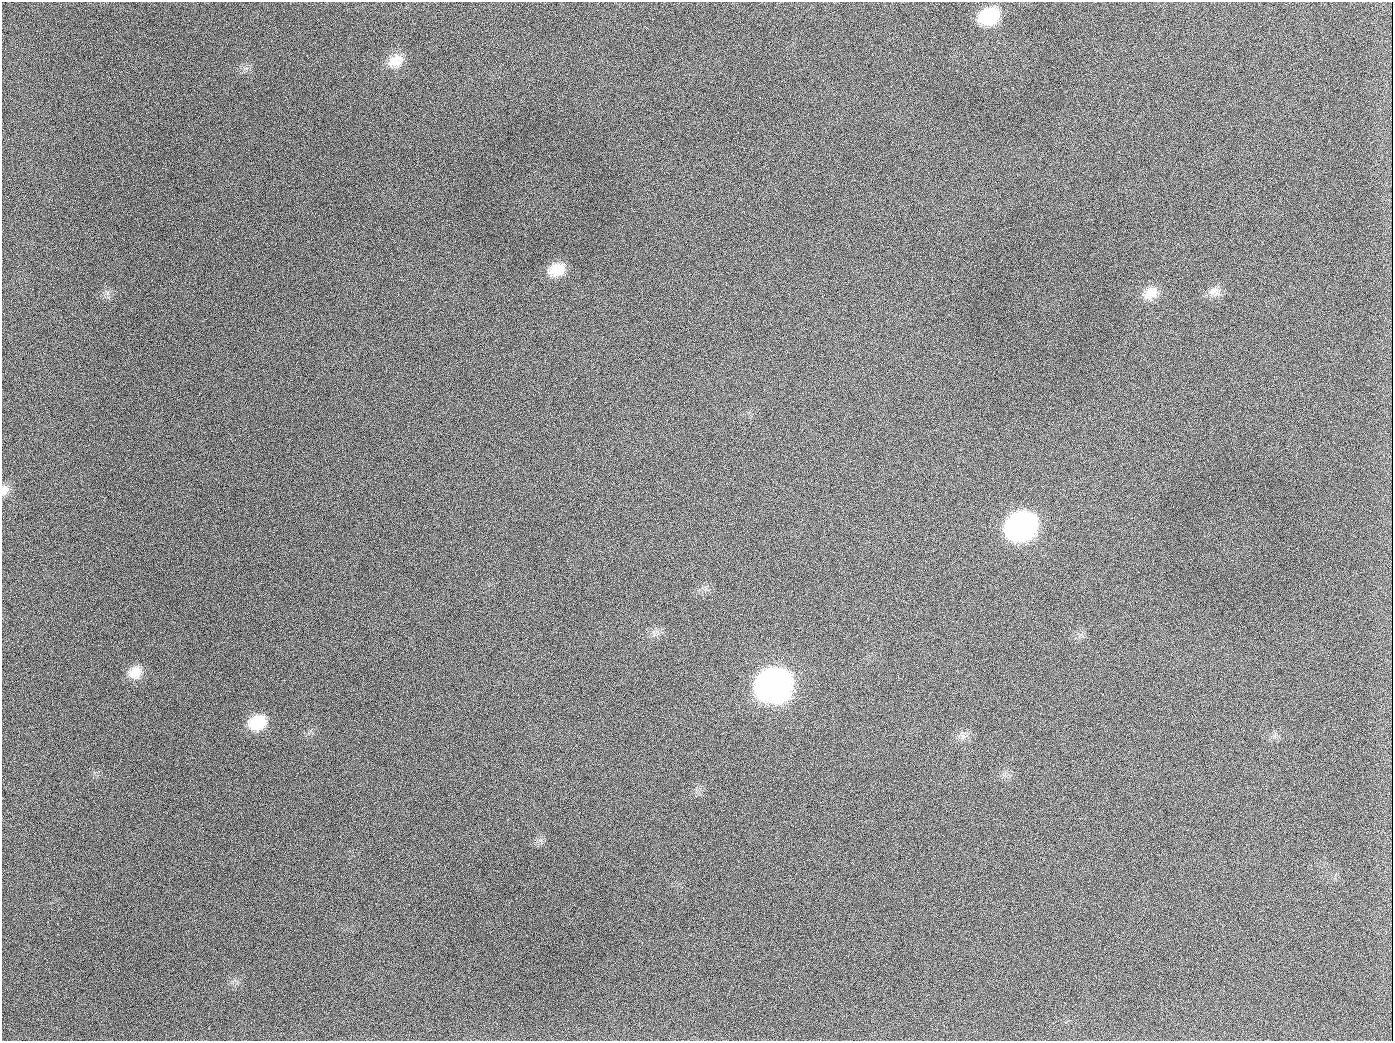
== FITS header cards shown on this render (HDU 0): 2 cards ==
NAXIS1  =                 1391
NAXIS2  =                 1039

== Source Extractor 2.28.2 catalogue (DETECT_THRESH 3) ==
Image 1391 x 1039 px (HDU 0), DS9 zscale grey, 1 PNG px = 1 image px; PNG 1395 x 1043 px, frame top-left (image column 1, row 1039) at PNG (2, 2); no overlay
Background 1760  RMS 76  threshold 228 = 3 sigma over >= 5 px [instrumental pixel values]
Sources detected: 14; all 14 listed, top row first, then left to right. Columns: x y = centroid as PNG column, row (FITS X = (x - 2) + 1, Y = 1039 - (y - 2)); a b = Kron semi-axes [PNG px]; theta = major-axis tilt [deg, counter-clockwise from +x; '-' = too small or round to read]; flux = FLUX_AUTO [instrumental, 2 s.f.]
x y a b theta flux
989 16 20 15 25 2.6e+05
395 61 20 15 21 8.4e+04
189 126 3 2 - 5.8e+03
557 270 19 13 25 1.0e+05
1214 291 17 12 11 4.6e+04
1150 293 21 14 33 7.6e+04
654 407 2 2 - 3.3e+03
5 490 13 10 71 3.2e+04
1021 527 20 17 26 2.0e+06
135 673 18 15 30 7.7e+04
773 686 22 18 22 4.6e+06
257 722 20 15 20 1.5e+05
963 737 9 6 70 2.1e+04
944 1026 3 2 - 4.5e+03
At the frame edge (FLAGS 8, measured only in part): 1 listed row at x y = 5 490